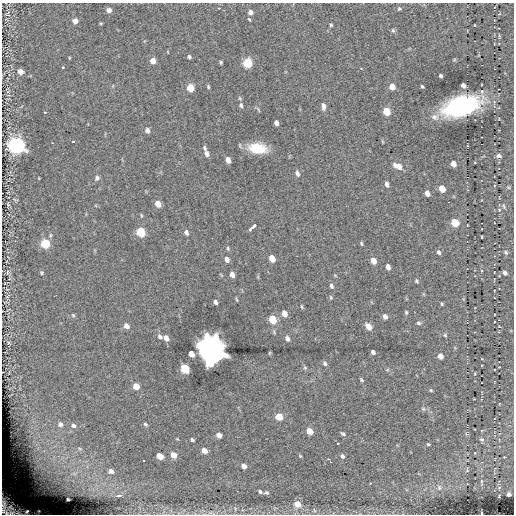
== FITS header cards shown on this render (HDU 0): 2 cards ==
NAXIS1  =                  512
NAXIS2  =                  512

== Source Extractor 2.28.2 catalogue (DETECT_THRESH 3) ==
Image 512 x 512 px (HDU 0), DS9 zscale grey, 1 PNG px = 1 image px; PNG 516 x 516 px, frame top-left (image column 1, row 512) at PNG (2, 3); no overlay
Background 0.361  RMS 4.7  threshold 14.2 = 3 sigma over >= 5 px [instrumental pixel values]
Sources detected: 155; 1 with non-positive FLUX_AUTO (blend fragments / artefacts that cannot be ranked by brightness) is not listed; the other 154 listed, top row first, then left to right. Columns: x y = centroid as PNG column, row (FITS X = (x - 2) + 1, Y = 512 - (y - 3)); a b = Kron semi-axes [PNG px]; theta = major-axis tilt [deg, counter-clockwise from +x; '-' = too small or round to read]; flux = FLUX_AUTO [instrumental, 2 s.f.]
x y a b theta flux
219 8 2 2 - 2.3e+02
399 9 3 3 - 3.5e+02
109 10 4 4 - 2.0e+03
250 12 4 4 - 1.3e+03
7 13 8 2 33 2.9e+02
499 14 6 4 43 3.7e+02
249 19 3 2 - 3.2e+02
75 21 5 4 - 2.2e+03
101 23 3 2 - 2.9e+02
331 25 3 3 - 4.3e+02
475 25 3 2 - 2.3e+02
393 30 6 5 - 4.7e+02
499 36 6 3 -88 4.5e+02
168 52 3 2 - 2.0e+02
189 57 4 3 - 6.5e+02
153 61 5 4 - 3.4e+03
221 62 3 3 - 4.5e+02
248 63 6 5 - 1.6e+04
63 67 3 2 - 2.2e+02
20 72 5 4 - 2.3e+03
441 76 4 3 - 6.0e+02
463 85 5 4 - 1.3e+03
422 86 4 3 - 4.2e+02
208 87 4 3 - 3.8e+02
392 87 5 5 - 3.2e+03
190 88 6 5 - 8.0e+03
240 98 5 4 - 3.4e+02
241 105 5 4 - 5.8e+02
323 106 6 4 -84 1.3e+03
462 106 25 13 17 6.7e+04
387 111 6 5 - 6.5e+03
45 112 2 2 - 1.9e+02
435 117 13 10 9 2.6e+03
276 123 5 4 - 1.3e+03
147 130 5 4 - 1.2e+03
382 141 5 3 - 3.0e+02
73 142 3 3 - 7.1e+02
17 146 7 7 - 1.4e+05
204 148 5 3 - 5.3e+02
258 148 13 8 -10 1.2e+04
207 154 6 4 -71 1.1e+03
499 156 6 5 - 1.0e+03
228 160 6 4 -73 2.2e+03
453 164 5 4 - 2.4e+03
398 166 12 6 -26 2.8e+03
297 173 6 4 -71 9.4e+02
97 178 6 5 - 8.7e+02
387 184 6 4 -74 1.0e+03
494 186 4 3 - 2.5e+02
508 187 5 5 - 4.0e+02
442 189 6 5 - 3.5e+03
427 193 5 4 - 1.6e+03
8 204 6 3 -76 3.9e+02
158 204 6 4 -66 3.3e+03
504 206 6 4 -71 4.4e+02
455 223 6 5 - 7.7e+03
254 226 6 3 42 1.1e+03
250 229 3 2 - 3.9e+02
141 232 6 5 - 1.5e+04
186 232 5 4 - 1.0e+03
482 237 3 2 - 2.1e+02
361 243 4 3 - 3.7e+02
45 244 6 5 - 1.6e+04
228 248 5 4 - 4.1e+02
439 252 5 4 - 7.0e+02
506 252 6 4 -47 4.7e+02
272 259 6 4 -65 4.3e+03
227 260 6 4 -71 1.4e+03
373 261 6 4 -67 2.9e+03
388 267 5 4 - 1.6e+03
481 271 4 3 - 2.4e+02
8 272 8 5 71 5.1e+02
42 273 4 4 - 3.9e+02
505 273 4 4 - 9.3e+02
232 275 5 4 - 1.7e+03
416 281 5 4 - 4.3e+02
331 286 7 5 -67 7.3e+02
7 296 5 4 - 3.4e+02
331 297 6 4 -69 3.8e+02
236 299 5 2 - 3.6e+02
215 302 4 3 - 9.4e+02
442 304 3 3 - 3.4e+02
302 307 5 3 - 4.1e+02
9 309 5 3 - 2.3e+02
406 312 4 4 - 3.7e+02
284 314 6 5 - 2.9e+03
73 315 5 5 - 4.2e+02
385 317 5 4 - 1.1e+03
272 320 6 5 - 8.8e+03
494 321 2 2 - 2.3e+02
418 323 5 4 - 5.7e+02
126 326 6 5 - 1.7e+03
499 326 4 4 - 2.3e+02
369 327 6 4 -56 3.0e+03
445 335 4 4 - 3.9e+02
160 336 8 5 -37 1.0e+03
166 338 6 4 -68 1.8e+03
287 339 7 5 -60 1.3e+03
8 342 7 4 81 4.6e+02
212 350 9 8 - 1.0e+06
373 352 4 4 - 9.4e+02
269 353 5 3 - 3.1e+02
191 354 5 4 - 3.3e+03
440 356 5 5 - 2.0e+03
325 363 6 5 - 7.2e+02
305 367 6 5 - 5.2e+02
499 367 2 2 - 1.6e+02
185 369 6 5 - 1.8e+04
475 374 4 2 - 2.2e+02
361 380 4 3 - 4.0e+02
136 386 5 5 - 4.2e+03
431 390 4 3 - 3.8e+02
499 404 3 2 - 1.7e+02
423 409 5 4 - 4.6e+02
279 417 5 5 - 5.8e+03
60 424 7 6 - 1.3e+03
145 424 6 4 -34 4.8e+02
73 425 7 6 - 1.2e+03
309 431 5 4 - 5.0e+03
343 434 6 4 -32 5.6e+02
467 434 5 3 - 3.2e+02
219 435 5 4 - 2.2e+03
482 439 6 5 - 5.4e+02
192 440 4 3 - 6.4e+02
338 443 3 2 - 2.6e+02
428 444 3 3 - 3.5e+02
80 449 7 4 -31 5.8e+02
204 450 5 4 - 3.2e+03
173 455 5 5 - 3.1e+03
160 456 5 4 - 4.0e+03
300 456 4 3 - 3.4e+02
342 456 5 4 - 9.5e+02
504 457 3 2 - 2.2e+03
328 459 3 2 - 4.7e+02
330 462 3 2 - 5.9e+02
244 466 5 4 - 2.2e+03
467 470 5 2 - 2.9e+02
111 471 4 4 - 1.1e+03
74 473 13 5 9 1.7e+03
481 481 5 3 - 2.7e+02
370 483 3 3 - 3.4e+02
439 488 7 5 -75 7.9e+02
260 492 5 4 - 6.6e+02
266 493 5 4 - 6.0e+02
509 494 4 4 - 9.5e+02
119 496 4 2 - 7.5e+02
499 496 4 2 - 3.0e+02
68 499 3 2 - 4.4e+02
297 504 6 5 - 5.8e+03
8 508 21 13 -41 6.9e+03
235 509 6 5 - 5.2e+02
314 510 6 4 -71 4.5e+02
26 512 5 4 - 6.8e+02
481 513 3 2 - 2.0e+02
At the frame edge (FLAGS 8, measured only in part): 3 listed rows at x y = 8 508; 26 512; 481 513
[1 non-positive-flux detection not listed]